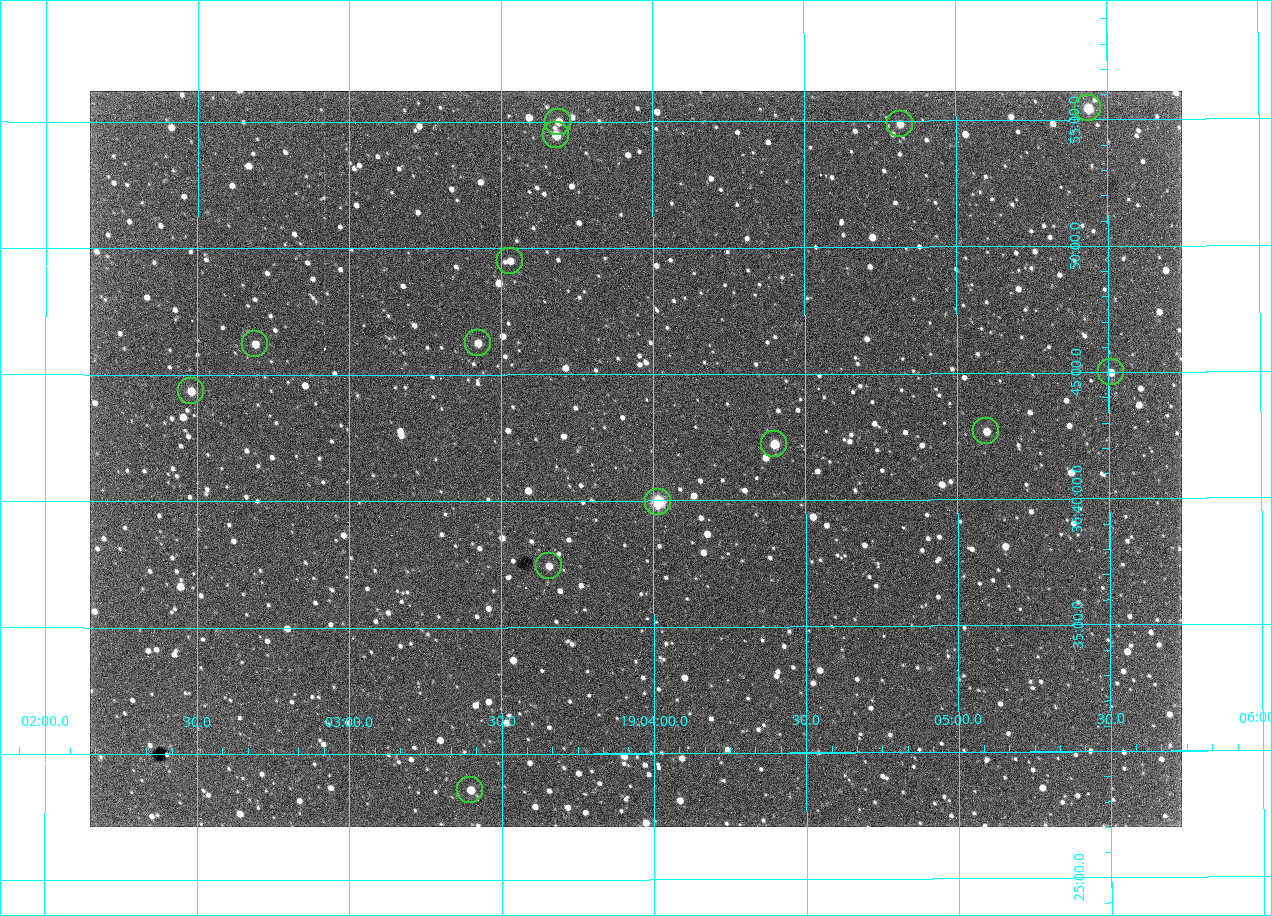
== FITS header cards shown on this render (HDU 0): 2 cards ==
NAXIS1  =                 1092 /fastest changing axis
NAXIS2  =                  736 /next to fastest changing axis

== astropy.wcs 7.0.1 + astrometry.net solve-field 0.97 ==
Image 1092 x 736 px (HDU 0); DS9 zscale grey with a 90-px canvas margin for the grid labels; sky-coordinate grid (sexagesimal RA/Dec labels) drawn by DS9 from the SOLVED WCS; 14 Tycho-2 reference stars matched to detected sources circled (green)
Header WCS: none
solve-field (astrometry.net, Tycho-2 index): SOLVED blind (the file carries no WCS)
Solved WCS: RA---TAN-SIP/DEC--TAN-SIP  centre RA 19:03:57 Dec +36:42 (285.99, +36.69 deg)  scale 2.37 arcsec/px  FOV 43.2' x 29.1'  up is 0 deg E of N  parity flipped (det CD > 0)
(file carries no celestial WCS; the grid is the blind solution)
Tycho-2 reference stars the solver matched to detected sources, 14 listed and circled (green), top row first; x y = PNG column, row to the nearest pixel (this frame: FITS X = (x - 90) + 1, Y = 736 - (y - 91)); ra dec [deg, ICRS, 3 dp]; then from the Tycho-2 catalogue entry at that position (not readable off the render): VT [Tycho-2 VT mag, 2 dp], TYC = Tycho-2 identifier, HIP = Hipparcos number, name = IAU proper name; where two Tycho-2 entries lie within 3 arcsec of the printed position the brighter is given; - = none
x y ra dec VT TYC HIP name
1088 108 286.360 +36.924 9.83 2652-14-1 - -
558 122 285.922 +36.917 10.48 2652-1249-1 - -
900 124 286.204 +36.915 10.94 2652-350-1 - -
556 135 285.920 +36.908 9.57 2652-218-1 - -
510 261 285.882 +36.825 10.95 2652-329-1 - -
478 343 285.856 +36.771 11.11 2652-1253-1 - -
255 344 285.672 +36.770 11.14 2651-2527-1 - -
1111 372 286.377 +36.750 10.72 2652-110-1 - -
191 391 285.620 +36.739 11.03 2651-1906-1 - -
986 431 286.274 +36.711 10.88 2652-1070-1 - -
774 444 286.100 +36.704 10.14 2652-1649-1 - -
658 502 286.004 +36.666 8.52 2652-1368-1 - -
549 566 285.914 +36.624 11.11 2652-845-1 - -
470 790 285.849 +36.476 10.21 2652-1424-1 - -